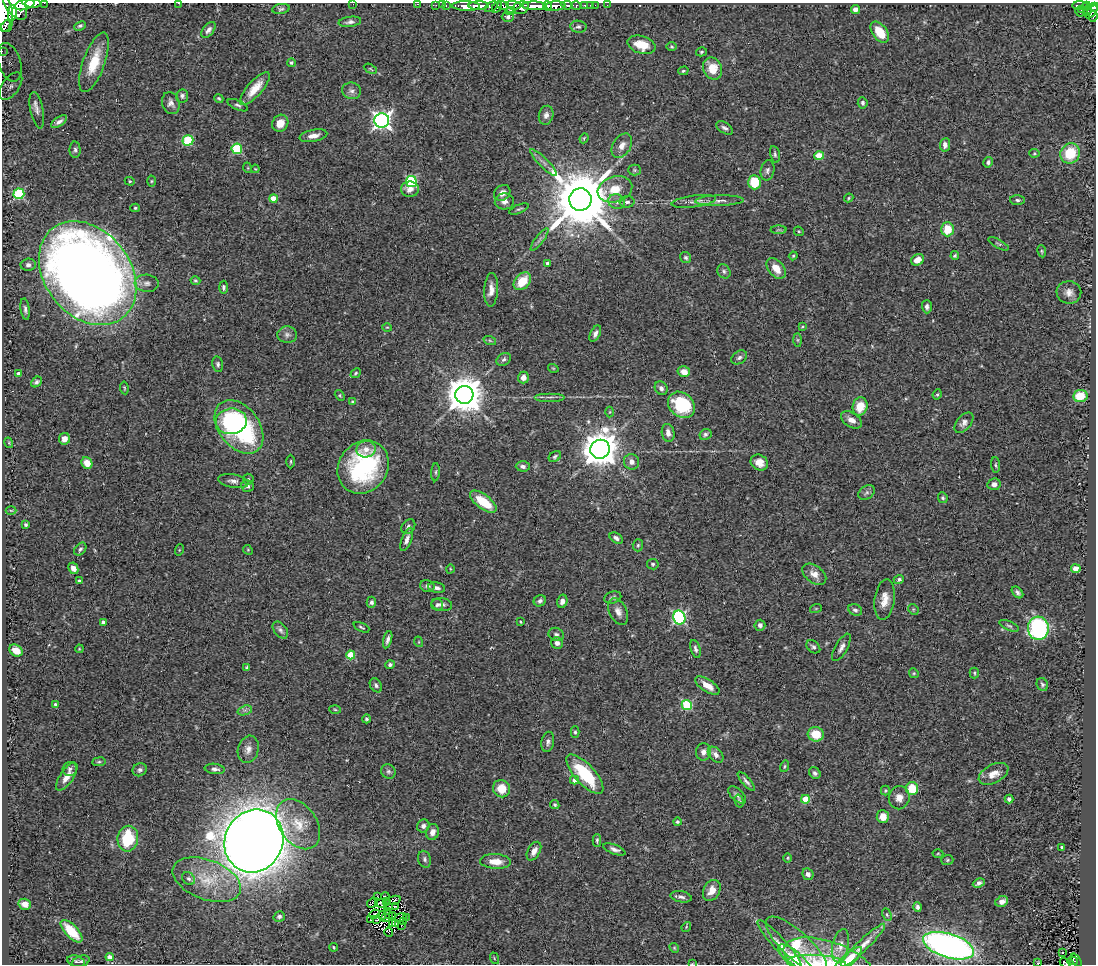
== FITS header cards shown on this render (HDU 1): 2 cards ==
NAXIS1  =                 1094
NAXIS2  =                  962

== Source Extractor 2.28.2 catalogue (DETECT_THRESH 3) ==
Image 1094 x 962 px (HDU 1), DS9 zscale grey, 1 PNG px = 1 image px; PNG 1098 x 966 px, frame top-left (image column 1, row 962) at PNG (2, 3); each listed source drawn as its Kron ellipse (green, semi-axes under 4 px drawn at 4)
Background 1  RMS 0.059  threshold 0.178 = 3 sigma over >= 5 px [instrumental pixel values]
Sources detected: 344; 3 with non-positive FLUX_AUTO (blend fragments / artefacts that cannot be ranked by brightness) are neither listed nor drawn; the other 341 listed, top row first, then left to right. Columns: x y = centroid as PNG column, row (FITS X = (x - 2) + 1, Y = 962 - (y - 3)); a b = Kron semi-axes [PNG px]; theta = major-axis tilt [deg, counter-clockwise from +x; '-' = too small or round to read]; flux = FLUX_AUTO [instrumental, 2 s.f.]
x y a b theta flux
44 3 2 2 - 22
178 3 3 2 - 5
33 4 8 3 -1 1000
353 4 2 2 - 6.9
417 4 3 2 - 20
24 5 10 5 15 1700
436 5 3 2 - 9.6
442 5 2 2 - 8.1
446 5 3 2 - 18
513 5 7 3 -6 320
567 5 5 3 - 130
585 5 3 3 - 53
590 5 2 2 - 9.2
595 5 2 2 - 13
607 5 2 2 - 8.4
466 6 14 4 -1 1500
479 6 10 3 0 1800
503 6 6 4 -4 390
535 6 12 4 -1 2200
547 6 5 4 - 490
555 6 10 4 2 1200
576 6 5 3 - 220
1080 6 8 3 -1 190
1087 6 4 3 - 100
15 7 15 8 -48 1700
491 7 7 4 34 350
497 7 6 3 61 220
1094 7 5 4 - 230
521 8 8 6 19 1100
281 9 9 5 9 8.7
855 9 4 4 - 18
1082 10 3 3 - 16
1088 10 4 3 - 77
510 11 5 4 - 270
1080 12 5 2 - 16
1092 12 8 3 48 330
12 13 8 4 83 810
4 14 18 9 -83 2800
1093 16 6 4 82 240
508 17 6 5 - 12
350 22 11 5 8 13
6 26 6 2 62 160
80 26 6 4 26 7.1
578 27 8 6 -8 10
208 30 9 5 51 16
880 32 12 7 -53 89
641 45 14 8 -16 75
672 47 5 4 - 5.5
2 51 4 2 - 6.2
701 52 6 4 16 5.4
9 62 20 11 -72 66
94 62 31 11 70 130
291 63 4 4 - 6.8
370 69 7 3 -27 4.6
713 69 11 9 -66 76
683 71 5 4 - 6.6
11 86 16 8 54 36
255 88 21 7 49 63
352 91 9 8 - 17
182 96 6 6 - 11
219 98 5 3 - 5.7
171 103 11 8 -72 20
863 103 6 5 - 9.3
238 105 11 4 -23 10
37 110 18 6 -78 23
546 115 9 7 76 19
382 120 7 7 - 1700
59 122 9 4 33 14
280 123 9 8 - 53
725 128 9 5 -31 13
313 136 14 6 10 28
584 138 5 3 - 4.7
188 140 5 5 - 250
945 145 7 5 81 20
622 146 13 9 58 31
237 149 5 5 - 250
75 150 8 5 -88 10
1034 153 5 4 - 4.6
1070 153 10 9 - 130
775 154 8 4 -79 9.1
819 156 4 4 - 100
988 162 5 4 - 9.6
543 163 18 4 -45 20
248 168 5 3 - 3.3
255 169 4 3 - 3.7
634 170 6 5 - 6.7
767 170 10 6 78 14
130 181 5 4 - 5
151 181 5 3 - 4.8
411 181 5 5 - 360
754 182 7 6 - 150
410 189 9 8 - 28
615 189 18 12 16 76
502 193 9 7 40 27
19 194 5 5 - 320
849 198 5 4 - 4.9
274 199 4 4 - 86
580 200 11 11 - 40000
1017 200 7 4 -2 9.6
504 201 9 8 - 21
694 201 22 6 8 25
719 201 24 5 1 25
617 202 8 7 - 20
627 202 7 5 1 14
135 208 4 4 - 5.4
519 209 11 4 22 7.6
947 229 7 6 - 89
778 230 8 4 0 6.8
799 231 5 4 - 4.8
539 239 14 3 54 12
999 244 11 3 -27 6.5
1042 251 6 4 -81 5.4
955 255 4 4 - 6.4
793 256 4 4 - 4.7
686 257 6 5 - 7.5
918 260 7 5 36 37
547 263 4 4 - 9
28 265 7 6 - 13
776 268 12 7 -50 49
724 271 7 6 - 11
88 273 57 42 -52 6400
195 281 5 4 - 5.7
522 281 10 7 47 97
147 283 12 8 -4 22
223 287 7 4 -89 7.8
491 290 17 7 87 30
1069 292 12 11 - 31
927 307 6 5 - 11
25 309 11 4 -82 12
387 327 5 3 - 3.5
802 327 4 3 - 4.3
595 334 9 5 64 16
287 335 10 8 -7 18
798 340 7 4 -89 6.2
490 341 6 4 -20 6.6
739 357 8 6 33 13
504 359 8 6 32 11
218 364 8 5 -78 10
553 368 5 3 - 3.3
684 372 6 5 - 36
356 373 5 4 - 5.5
19 374 4 4 - 14
523 378 6 5 - 26
36 382 6 4 40 9.1
124 388 6 3 -83 4.4
661 388 7 6 - 16
937 394 5 4 - 5.9
340 395 6 4 -58 5.1
464 395 9 9 - 11000
1080 396 7 6 - 98
550 397 15 2 0 12
352 401 4 3 - 3.5
681 405 14 12 -40 270
860 406 9 7 75 71
610 412 5 3 - 3.6
851 420 11 7 -32 28
231 421 15 13 7 230
964 423 12 7 49 18
239 427 30 20 -52 690
668 433 9 6 -79 23
705 434 6 5 - 8.8
64 439 6 5 - 26
9 443 5 3 - 3.5
366 449 10 8 9 30
600 449 10 9 - 8300
555 456 7 5 33 7.3
291 461 7 3 90 5.1
632 462 8 7 - 22
759 462 9 7 -31 36
87 463 6 5 - 47
995 465 8 4 -85 6.8
523 466 7 5 -4 14
363 467 28 24 53 510
436 472 9 3 86 6.9
248 479 5 5 - 7
233 481 15 6 -10 20
994 484 7 5 11 19
247 486 6 5 - 10
867 492 9 6 35 13
943 498 5 4 - 8.1
483 502 16 7 -37 120
11 510 5 3 - 3.2
26 525 3 3 - 6
408 527 8 6 51 12
616 538 7 4 -33 12
407 539 12 5 70 21
638 545 6 5 - 7.6
80 549 7 5 51 8.7
179 550 5 3 - 3.6
248 550 5 4 - 4.1
653 564 6 5 - 6.8
73 568 6 5 - 24
450 569 4 3 - 3.1
1076 569 5 4 - 59
814 574 13 8 -37 33
899 579 5 4 - 9.2
79 581 3 3 - 8.8
427 586 7 6 - 12
437 588 8 5 -11 15
1017 592 7 4 -47 11
613 598 9 6 16 12
885 600 20 10 82 49
540 601 6 5 - 12
562 601 7 5 75 19
371 602 5 5 - 9.7
442 604 10 6 -8 17
437 605 6 5 - 8.2
816 608 6 4 19 4.6
913 609 6 4 -46 5.5
855 610 7 5 -26 10
618 612 14 9 -65 26
679 617 7 6 - 640
103 622 4 3 - 11
521 622 3 2 - 4.7
760 625 5 5 - 14
1009 626 10 4 -23 8.6
361 627 8 3 -25 5.8
1038 628 12 10 -85 600
280 630 10 6 -51 13
556 634 8 6 -24 12
388 640 9 4 75 13
419 642 5 3 - 3.8
557 643 6 5 - 19
813 647 8 5 -40 11
841 647 15 6 60 20
79 649 4 3 - 3.2
695 649 9 4 -74 11
16 650 7 5 -35 53
351 655 4 4 - 120
390 665 5 4 - 9.6
247 667 3 3 - 4.9
914 673 5 4 - 4.7
974 673 5 4 - 5.5
1042 684 7 5 -61 8.8
376 685 7 5 -57 11
707 685 14 6 -33 44
56 705 4 3 - 15
687 705 5 5 - 270
245 710 7 4 18 11
335 710 5 3 - 4.4
366 719 4 4 - 7.3
575 732 5 4 - 5.8
816 734 8 7 - 90
548 742 10 6 79 14
248 749 14 10 74 30
703 752 8 7 - 20
716 755 9 6 -45 25
99 762 7 3 8 5.6
784 766 6 3 72 5
70 769 7 7 - 11
215 769 10 5 -7 14
140 770 7 6 - 12
388 771 7 6 - 11
815 773 6 5 - 11
585 774 25 10 -48 240
994 774 16 9 27 39
67 777 16 6 55 39
574 780 4 4 - 25
746 781 12 4 -49 12
501 789 9 8 - 70
912 789 6 6 - 110
885 791 5 4 - 6
737 795 11 6 -43 14
899 798 12 10 80 33
805 799 4 4 - 100
1009 799 4 4 - 11
739 801 6 3 -75 6.6
555 805 5 4 - 6.2
883 817 6 6 - 47
677 822 4 4 - 6.8
298 824 27 18 -56 120
423 826 6 6 - 14
432 832 8 6 73 23
128 839 13 10 80 210
597 840 6 4 -90 6.8
254 841 32 29 63 11000
1061 847 4 3 - 5
614 849 12 4 -21 16
534 851 10 6 60 27
938 853 5 3 - 4
788 858 5 3 - 4.1
425 859 8 6 -72 11
947 860 6 5 - 6.9
495 861 15 7 -3 53
808 874 6 5 - 16
189 879 7 5 -43 11
207 880 36 19 -21 170
979 883 6 4 25 12
712 890 11 8 61 40
377 896 2 2 - 2.6
385 897 5 2 - 3.7
681 897 11 5 -10 14
393 900 7 2 17 5.6
1002 901 6 5 - 21
373 902 6 3 38 4.7
387 902 3 2 - 4.9
25 904 6 5 - 23
381 904 6 3 -20 6.4
389 906 2 2 - 3.9
395 906 4 3 - 3.5
917 907 4 3 - 11
387 912 3 2 - 1.1
374 914 5 2 - 5.5
382 915 4 2 - 4.2
389 915 3 2 - 2.9
887 915 6 4 -63 5.5
392 916 3 2 - 3.7
279 917 6 5 - 10
406 917 2 2 - 8.5
385 918 3 3 - 6.3
401 918 6 2 20 0.33
370 919 3 2 - 2.9
376 919 4 3 - 1.9
403 921 3 2 - 2.5
393 923 2 2 - 0.58
396 924 3 2 - 7.8
401 925 2 2 - 2.3
686 927 5 4 - 4
71 931 14 6 -46 120
389 932 4 3 - 5.8
779 944 32 6 -48 44
796 945 39 13 -42 160
863 945 30 5 44 41
840 946 17 8 78 34
949 946 26 12 -17 1700
334 947 4 3 - 4.7
674 948 5 4 - 4.7
1062 953 2 2 - 2.2
110 957 4 4 - 29
494 958 6 3 -72 4
795 960 22 7 -40 81
848 960 18 6 42 73
1076 960 7 3 -57 17
76 961 9 5 -19 8.3
81 961 9 5 18 8.8
1072 961 5 3 - 25
816 963 30 8 -3 49
829 963 47 21 -20 140
1038 963 3 2 - 3.6
1065 963 6 3 -23 19
692 964 4 2 - 2.7
At the frame edge (FLAGS 8, measured only in part): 18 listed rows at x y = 44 3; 178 3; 33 4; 353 4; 417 4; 24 5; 15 7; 1094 7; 4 14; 2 51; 94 62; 795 960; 848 960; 816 963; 829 963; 1038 963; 1065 963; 692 964
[3 non-positive-flux detections neither listed nor drawn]